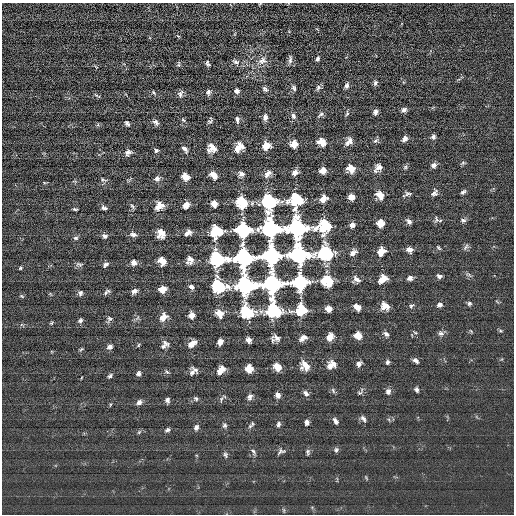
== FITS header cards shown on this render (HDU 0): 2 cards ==
NAXIS1  =                  512 / length of data axis 1
NAXIS2  =                  512 / length of data axis 2

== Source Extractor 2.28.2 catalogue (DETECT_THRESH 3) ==
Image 512 x 512 px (HDU 0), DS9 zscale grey, 1 PNG px = 1 image px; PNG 516 x 516 px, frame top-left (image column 1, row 512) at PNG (2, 3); no overlay
Background 2.55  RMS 16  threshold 47.3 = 3 sigma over >= 5 px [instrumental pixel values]
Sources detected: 184; all 184 listed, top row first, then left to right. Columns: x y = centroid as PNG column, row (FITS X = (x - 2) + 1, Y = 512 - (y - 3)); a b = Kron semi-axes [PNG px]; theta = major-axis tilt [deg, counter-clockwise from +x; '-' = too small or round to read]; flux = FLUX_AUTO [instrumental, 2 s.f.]
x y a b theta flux
178 36 5 3 - 810
318 59 6 4 75 2400
290 60 12 5 83 3300
262 61 14 10 25 8100
235 62 9 6 -25 3300
208 63 5 3 - 2200
178 64 7 4 79 1500
375 83 7 5 83 2600
346 85 8 5 76 3300
318 87 8 6 65 2900
294 88 7 5 -60 2300
265 89 7 5 -43 2600
237 91 6 5 - 3500
208 92 7 5 68 3000
154 93 7 3 -46 1500
180 94 10 6 69 3400
97 96 10 3 -26 1400
404 110 7 5 24 3600
375 112 6 5 - 3500
347 113 7 4 79 1700
321 114 10 5 36 2500
293 116 8 5 -65 3600
265 117 7 5 87 4700
183 120 6 4 -65 1600
237 120 8 5 -86 3400
210 121 7 4 56 2200
156 122 8 5 -49 3400
127 123 7 5 -50 2200
433 137 6 6 - 2900
405 139 7 5 55 4200
349 141 10 6 52 6000
376 141 9 5 40 2300
322 142 8 6 -27 11000
294 144 6 6 - 13000
266 146 7 7 - 13000
239 147 11 8 47 13000
212 148 9 9 - 9600
185 149 8 5 -47 3900
156 150 5 5 - 2200
128 152 9 7 25 4100
463 163 6 5 - 1700
434 165 7 6 - 3900
379 167 9 8 - 6000
405 167 7 5 25 1900
351 169 7 6 - 12000
323 170 6 5 - 9700
295 173 7 5 38 5500
241 174 8 7 - 4100
267 174 11 6 48 5700
213 175 8 6 -43 9900
185 177 6 5 - 11000
103 179 9 5 -9 2200
157 179 7 6 - 3800
463 192 6 4 37 2300
434 193 10 7 54 3800
407 194 13 5 19 3000
380 195 9 7 -49 11000
351 197 5 5 - 9600
323 199 6 5 - 11000
296 200 11 9 54 62000
269 201 13 11 -87 92000
242 202 9 7 -53 48000
214 204 6 5 - 9100
186 205 6 5 - 9000
132 206 7 4 -49 1900
159 206 10 8 49 10000
104 208 6 4 -20 2900
75 209 5 3 - 1700
436 219 11 6 -77 3000
463 220 8 5 -19 2600
409 221 8 5 -50 3600
380 223 6 6 - 13000
352 225 5 5 - 5400
324 226 11 9 32 62000
297 227 12 12 - 230000
271 228 11 9 -48 350000
243 230 8 8 - 230000
215 232 9 8 - 57000
161 233 8 7 - 12000
188 233 8 6 37 4700
133 234 8 5 -9 4100
105 236 7 6 - 3100
76 238 7 5 -12 2100
466 247 10 5 58 2700
438 248 6 4 -51 1700
409 250 7 6 - 5900
381 251 8 6 42 13000
326 253 11 10 - 92000
353 253 10 6 39 4800
299 254 11 9 -36 350000
271 256 8 8 - 480000
244 258 10 9 - 340000
217 259 13 10 2 92000
190 260 9 7 80 6600
162 261 7 6 - 13000
134 263 6 6 - 5500
79 264 10 5 -7 2400
105 264 7 5 34 2800
20 268 4 3 - 1200
469 275 9 4 -30 2200
439 276 6 5 - 3000
410 278 6 5 - 4400
356 279 10 8 -23 5000
382 279 9 6 36 12000
327 281 9 7 -32 50000
300 282 8 8 - 240000
272 284 10 9 - 350000
245 285 12 11 - 230000
219 286 12 10 -35 63000
191 287 6 4 -36 4100
163 289 6 5 - 13000
134 291 6 4 40 4500
107 292 9 4 32 2700
80 293 6 5 - 2600
22 296 5 4 - 1300
469 303 6 6 - 2200
440 305 6 5 - 3600
385 306 10 8 -41 9400
411 306 8 5 58 2300
357 307 7 5 -39 9200
329 309 5 5 - 8300
301 310 9 7 30 51000
274 311 12 10 -85 89000
247 312 11 9 -52 59000
219 313 9 7 -42 11000
191 315 5 5 - 8700
163 317 9 7 50 10000
109 319 8 7 - 2800
80 320 6 5 - 2400
51 323 5 4 - 1200
471 331 8 3 -45 1000
500 331 6 4 -1 1400
415 333 6 4 -3 1400
441 333 8 6 -27 3300
386 334 7 5 -38 3400
358 335 7 6 - 13000
330 337 7 6 - 11000
276 338 9 6 -17 5600
303 338 9 5 32 5500
249 340 5 4 - 4900
220 342 5 5 - 7600
192 344 8 5 36 10000
165 345 11 8 51 5200
110 347 6 5 - 3500
81 349 6 4 44 1200
416 361 7 4 -30 3400
387 362 6 4 73 2400
359 364 6 5 - 4000
305 365 10 8 -54 12000
331 365 11 8 38 9600
277 367 7 6 - 13000
249 368 6 6 - 15000
195 370 9 5 -44 2500
221 370 8 6 51 11000
167 372 7 4 -53 1600
192 372 9 6 75 4000
139 374 6 5 - 3100
110 376 6 4 45 2200
417 389 6 4 -63 2600
333 390 8 4 -64 1900
388 391 7 6 - 4000
360 392 12 5 52 2400
306 393 7 5 -56 3900
278 395 6 5 - 4500
250 397 8 6 63 4100
196 399 7 6 - 2200
221 399 7 4 75 1800
167 400 5 4 - 3600
139 402 7 6 - 3800
110 405 5 3 - 1000
363 419 9 5 -54 3100
335 421 8 5 -54 3600
307 422 6 5 - 3500
252 424 7 5 90 1900
278 424 7 5 70 2700
225 425 6 6 - 2400
196 427 8 6 68 3300
168 430 7 5 19 2400
139 432 6 4 45 1500
336 450 7 6 - 2300
281 451 11 6 23 3100
253 452 8 5 -60 2500
308 452 7 5 87 2300
225 455 7 6 - 2500